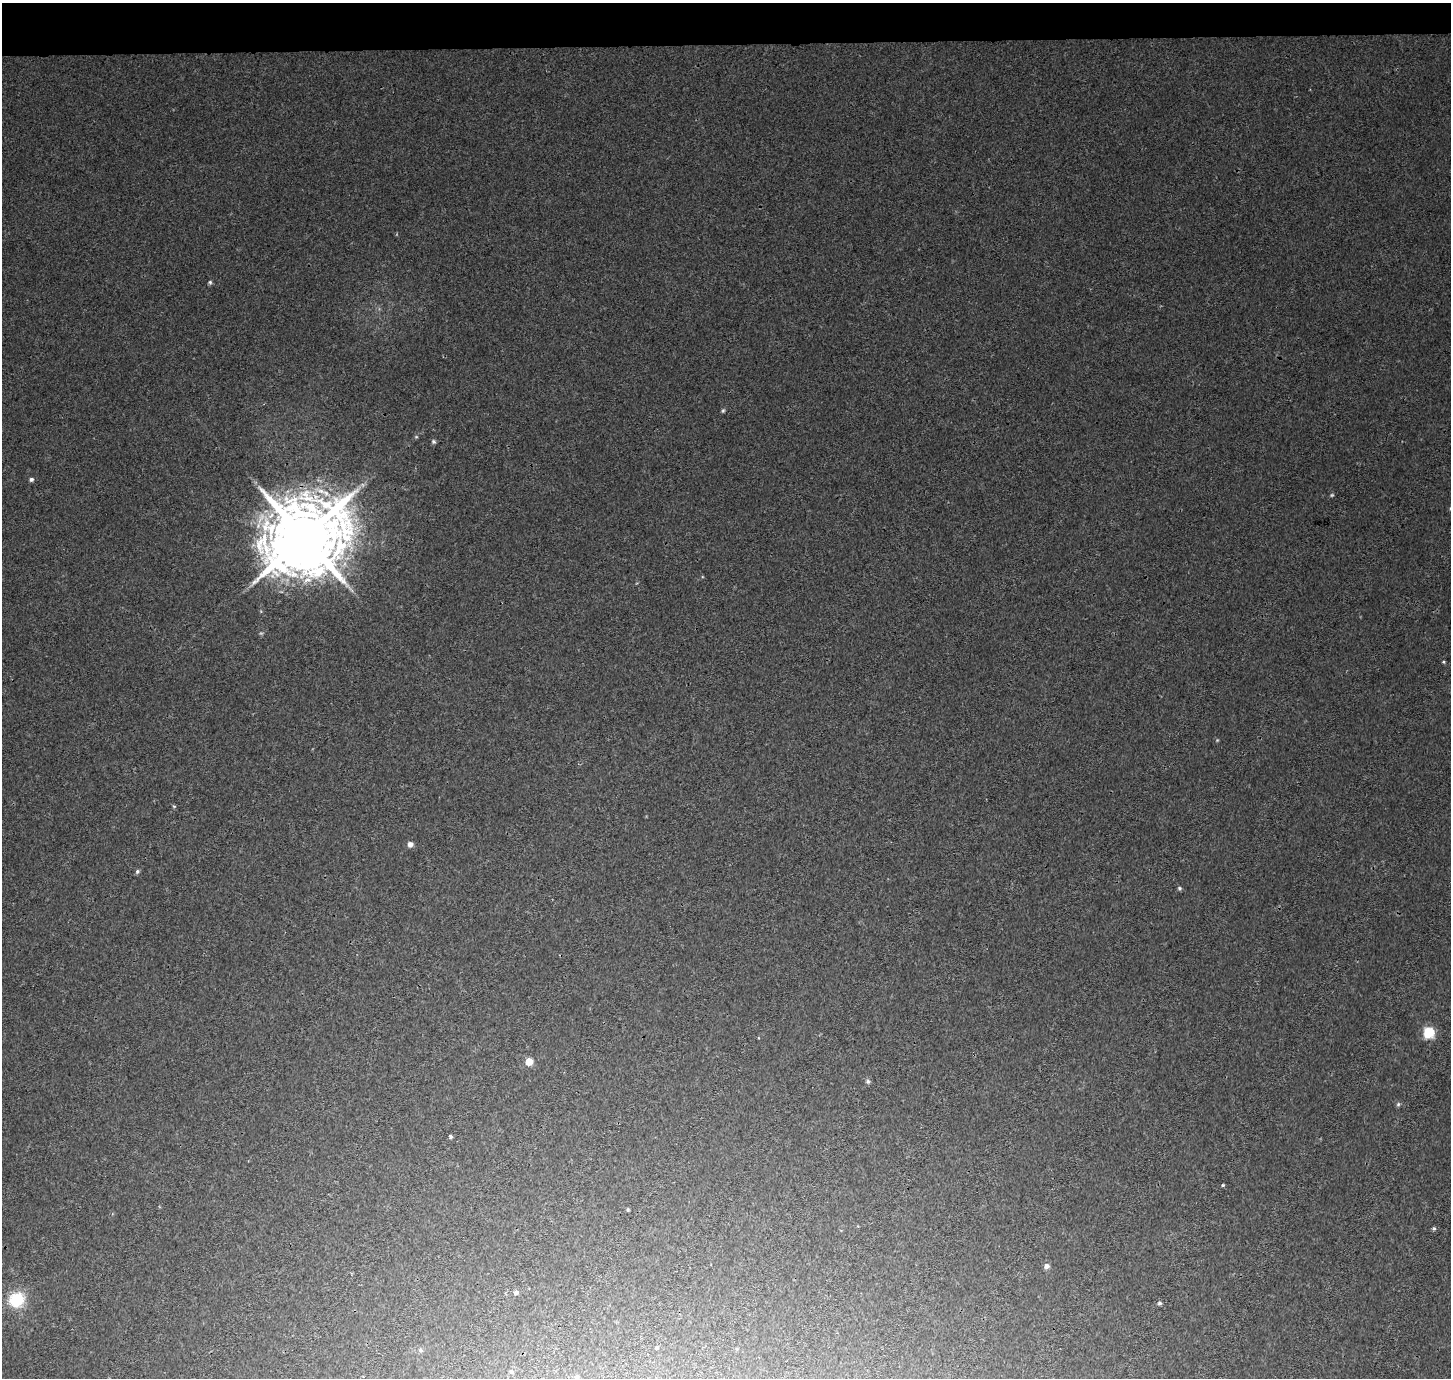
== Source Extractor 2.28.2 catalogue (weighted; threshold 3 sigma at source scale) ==
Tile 2 of 3 x 3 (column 2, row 1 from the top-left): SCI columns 1452-2900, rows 3013-4388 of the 4359 x 4647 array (HDU 1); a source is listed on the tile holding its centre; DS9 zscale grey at full resolution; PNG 1453 x 1380 px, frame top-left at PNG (2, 3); no overlay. Shown black and unused: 3% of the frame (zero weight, under 3 of 4 exposures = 4% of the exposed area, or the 3 px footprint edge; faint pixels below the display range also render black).
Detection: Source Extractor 2.28.2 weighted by HDU 2 'WHT'; one run over the whole footprint, this tile lists its part. Background 0.0037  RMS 0.0023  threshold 0.0104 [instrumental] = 3 sigma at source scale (4.5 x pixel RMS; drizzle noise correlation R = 1.50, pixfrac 1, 0.0396/0.0396 arcsec/px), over >= 5 px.
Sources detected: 31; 4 too faint to see at this stretch — not listed; the other 27 listed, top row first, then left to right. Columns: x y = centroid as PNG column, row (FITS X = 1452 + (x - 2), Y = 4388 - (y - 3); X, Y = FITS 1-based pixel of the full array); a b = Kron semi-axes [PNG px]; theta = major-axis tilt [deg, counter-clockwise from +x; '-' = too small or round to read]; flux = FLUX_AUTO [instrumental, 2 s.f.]
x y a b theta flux
210 282 6 5 - 0.43
723 411 6 4 62 0.38
416 437 5 5 - 0.29
434 441 7 5 -45 0.47
31 479 5 5 - 0.57
304 537 22 20 37 3100
1444 662 4 3 - 0.26
174 806 5 4 - 0.28
410 844 6 6 - 1.2
137 872 6 5 - 0.47
1179 888 6 5 - 0.4
1429 1033 6 5 - 22
529 1062 5 5 - 4.7
868 1081 7 6 - 0.52
1398 1104 6 5 - 0.41
450 1137 4 4 - 0.39
1223 1185 4 4 - 0.26
628 1209 4 3 - 0.3
1434 1229 6 5 - 0.38
1047 1266 7 6 - 0.93
516 1292 5 5 - 0.93
17 1300 20 18 24 8.7
1159 1303 5 5 - 0.45
657 1348 5 4 - 0.32
420 1350 7 5 -17 0.53
511 1371 6 4 -44 0.46
577 1377 6 5 - 0.38
Overlapping masked pixels (flux is a lower limit): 1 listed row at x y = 304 537